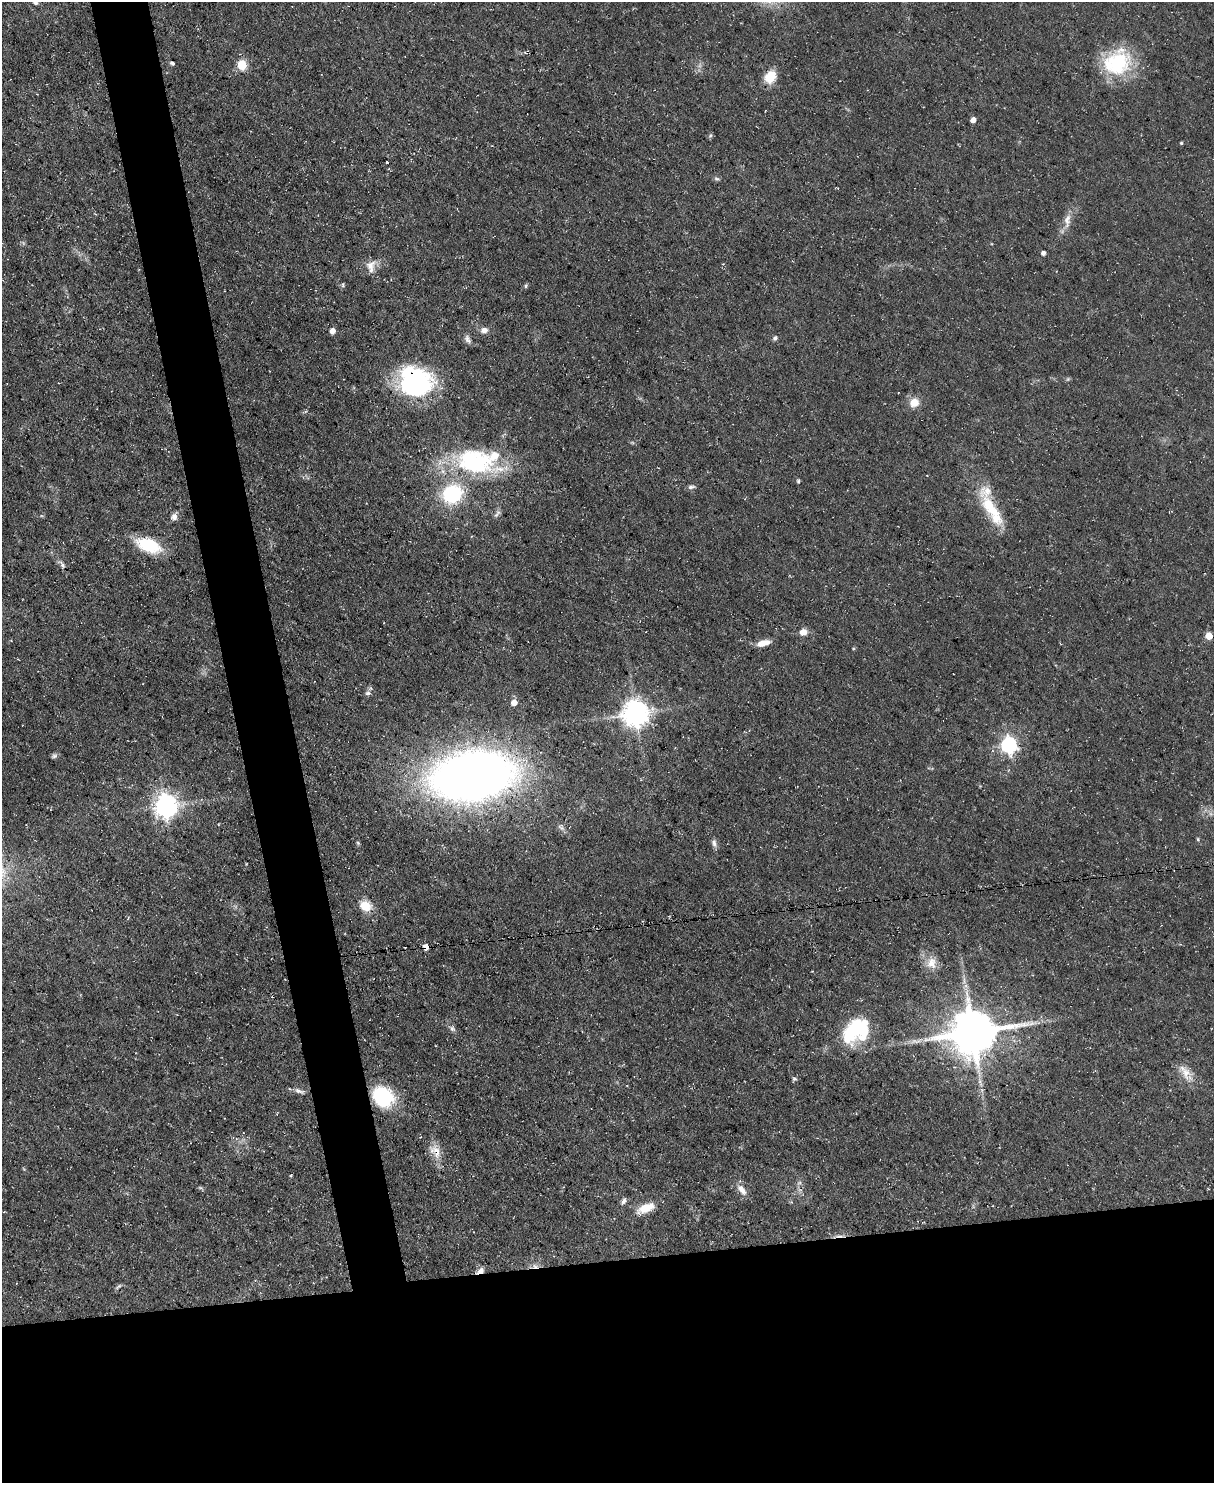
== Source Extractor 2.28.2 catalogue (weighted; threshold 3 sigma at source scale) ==
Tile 11 of 4 x 3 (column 3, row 3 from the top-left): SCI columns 2423-3634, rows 245-1725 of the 4845 x 4820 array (HDU 1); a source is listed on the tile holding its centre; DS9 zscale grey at full resolution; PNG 1216 x 1485 px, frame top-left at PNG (2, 2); no overlay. Shown black and unused: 19% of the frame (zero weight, under 3 of 5 exposures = <1% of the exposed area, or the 3 px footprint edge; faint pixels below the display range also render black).
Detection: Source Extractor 2.28.2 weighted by HDU 2 'WHT'; one run over the whole footprint, this tile lists its part. Background 0.0572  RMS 0.0044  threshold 0.02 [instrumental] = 3 sigma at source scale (4.5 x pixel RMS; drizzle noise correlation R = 1.50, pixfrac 1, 0.05/0.05 arcsec/px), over >= 5 px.
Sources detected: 69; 2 inside a brighter object's white glare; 4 cosmic-ray / hot-pixel residue — not listed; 3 inside a brighter listed object's ellipse — not listed separately; the other 60 listed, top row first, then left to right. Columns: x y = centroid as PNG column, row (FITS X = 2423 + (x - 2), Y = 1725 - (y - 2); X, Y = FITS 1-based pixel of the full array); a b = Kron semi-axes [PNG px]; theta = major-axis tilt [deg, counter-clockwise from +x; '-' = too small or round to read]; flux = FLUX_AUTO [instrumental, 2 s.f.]
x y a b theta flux
35 3 7 5 -28 1.1
1117 62 34 29 37 33
172 63 5 4 - 0.8
242 65 6 5 - 23
770 77 12 10 51 10
973 120 5 5 - 2.4
710 135 7 4 45 0.68
1181 143 3 3 - 0.6
387 162 3 2 - 0.64
716 179 8 4 -9 0.81
1067 220 20 9 84 4.3
1043 253 5 5 - 1.3
371 266 18 12 79 4.5
526 286 6 4 89 0.61
484 330 10 7 5 2.6
332 331 6 6 - 2.5
775 338 6 5 - 1.1
468 339 12 7 -56 1.8
1068 379 6 4 71 0.57
415 382 33 28 -18 71
914 403 10 9 - 5.8
470 464 47 31 -45 43
798 481 6 4 -88 0.67
691 487 10 5 8 1.2
452 494 17 15 37 35
990 507 37 17 -57 16
497 513 12 5 44 1.3
174 516 9 7 72 2
148 545 24 12 -21 23
62 565 8 6 -78 1.3
803 632 9 8 - 3.2
1209 636 5 5 - 7
763 643 15 6 14 5.1
368 693 7 6 - 1.3
514 702 6 5 - 4
636 714 9 9 - 470
1009 745 7 7 - 120
54 756 8 6 26 1
473 776 46 26 9 700
165 806 8 8 - 340
1198 839 5 4 - 0.56
358 843 6 4 -72 0.59
714 843 11 6 -83 1.7
365 906 13 11 -37 7.5
931 963 17 14 -87 5.8
452 1029 9 6 -41 1.3
854 1030 38 20 50 30
973 1032 15 13 9 1900
1186 1073 26 11 -57 6.1
794 1079 7 5 11 0.82
299 1091 15 6 -19 1.9
383 1097 17 14 -40 42
435 1151 21 13 -52 6.1
799 1183 6 4 18 0.79
742 1190 17 8 -51 3.6
623 1201 9 5 67 1.3
646 1208 19 9 26 8.6
535 1266 7 4 -87 1.2
480 1271 11 6 26 2.5
118 1286 11 4 38 0.88
Overlapping masked pixels (flux is a lower limit): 5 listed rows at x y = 415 382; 473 776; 435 1151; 535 1266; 480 1271
Isophote crosses this tile's border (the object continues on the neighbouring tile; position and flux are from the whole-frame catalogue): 1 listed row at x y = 35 3